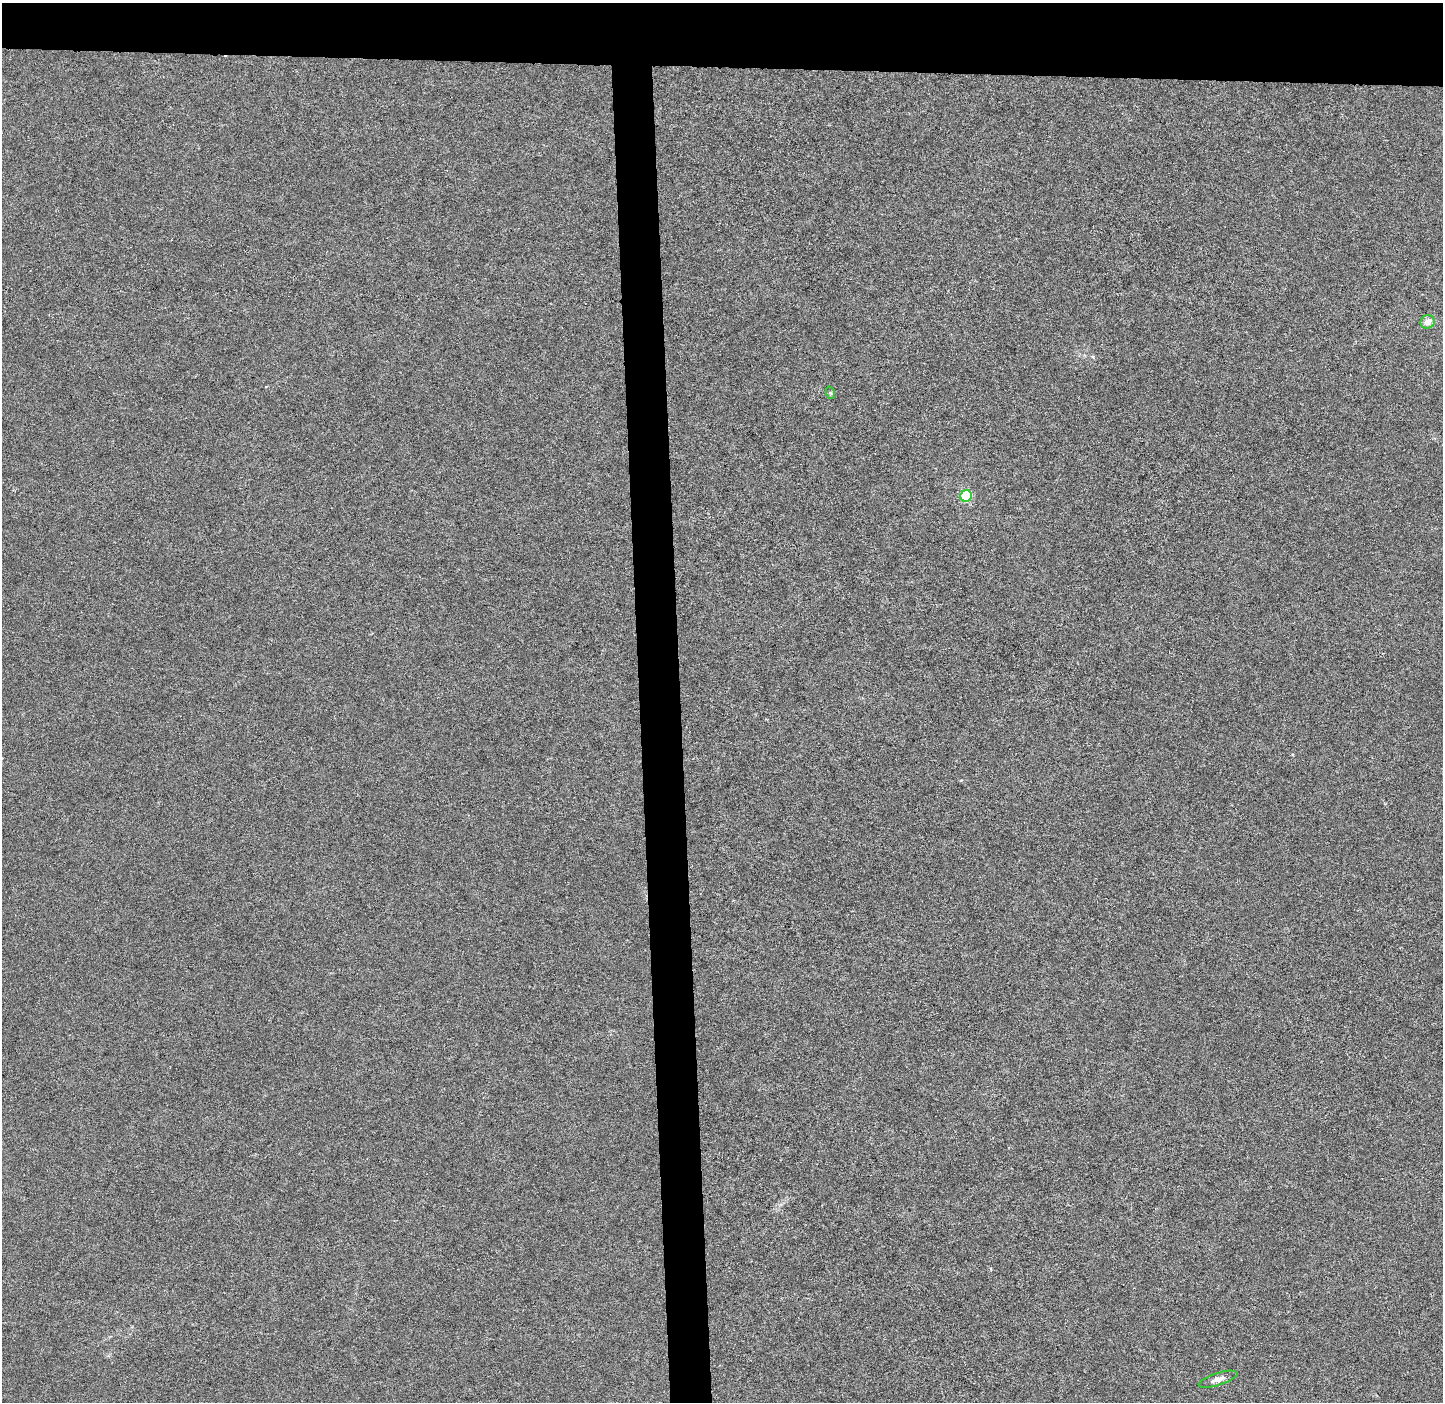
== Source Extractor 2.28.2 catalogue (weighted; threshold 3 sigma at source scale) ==
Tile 2 of 3 x 3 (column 2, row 1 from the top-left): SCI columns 1512-2952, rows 2808-4207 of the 4465 x 4207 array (HDU 1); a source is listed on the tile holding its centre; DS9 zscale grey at full resolution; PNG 1445 x 1404 px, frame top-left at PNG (2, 3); each listed source drawn as its Kron ellipse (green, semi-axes under 4 px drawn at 4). Shown black and unused: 7% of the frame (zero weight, under 3 of 6 exposures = <1% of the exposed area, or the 3 px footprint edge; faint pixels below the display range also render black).
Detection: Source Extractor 2.28.2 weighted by HDU 2 'WHT'; one run over the whole footprint, this tile lists its part. Background -1.97e-04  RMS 0.0024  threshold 0.00975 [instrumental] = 3 sigma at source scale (4.09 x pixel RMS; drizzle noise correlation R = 1.36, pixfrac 0.8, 0.0396/0.0396 arcsec/px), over >= 5 px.
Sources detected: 4; all 4 listed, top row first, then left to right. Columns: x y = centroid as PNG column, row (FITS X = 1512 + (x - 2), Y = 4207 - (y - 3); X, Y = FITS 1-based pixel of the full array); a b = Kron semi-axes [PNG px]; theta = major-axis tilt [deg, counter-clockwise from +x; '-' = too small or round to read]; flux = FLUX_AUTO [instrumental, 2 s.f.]
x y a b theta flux
1428 322 7 6 - 1.5
831 393 6 4 -71 0.31
966 496 6 5 - 17
1218 1379 20 6 18 1.3